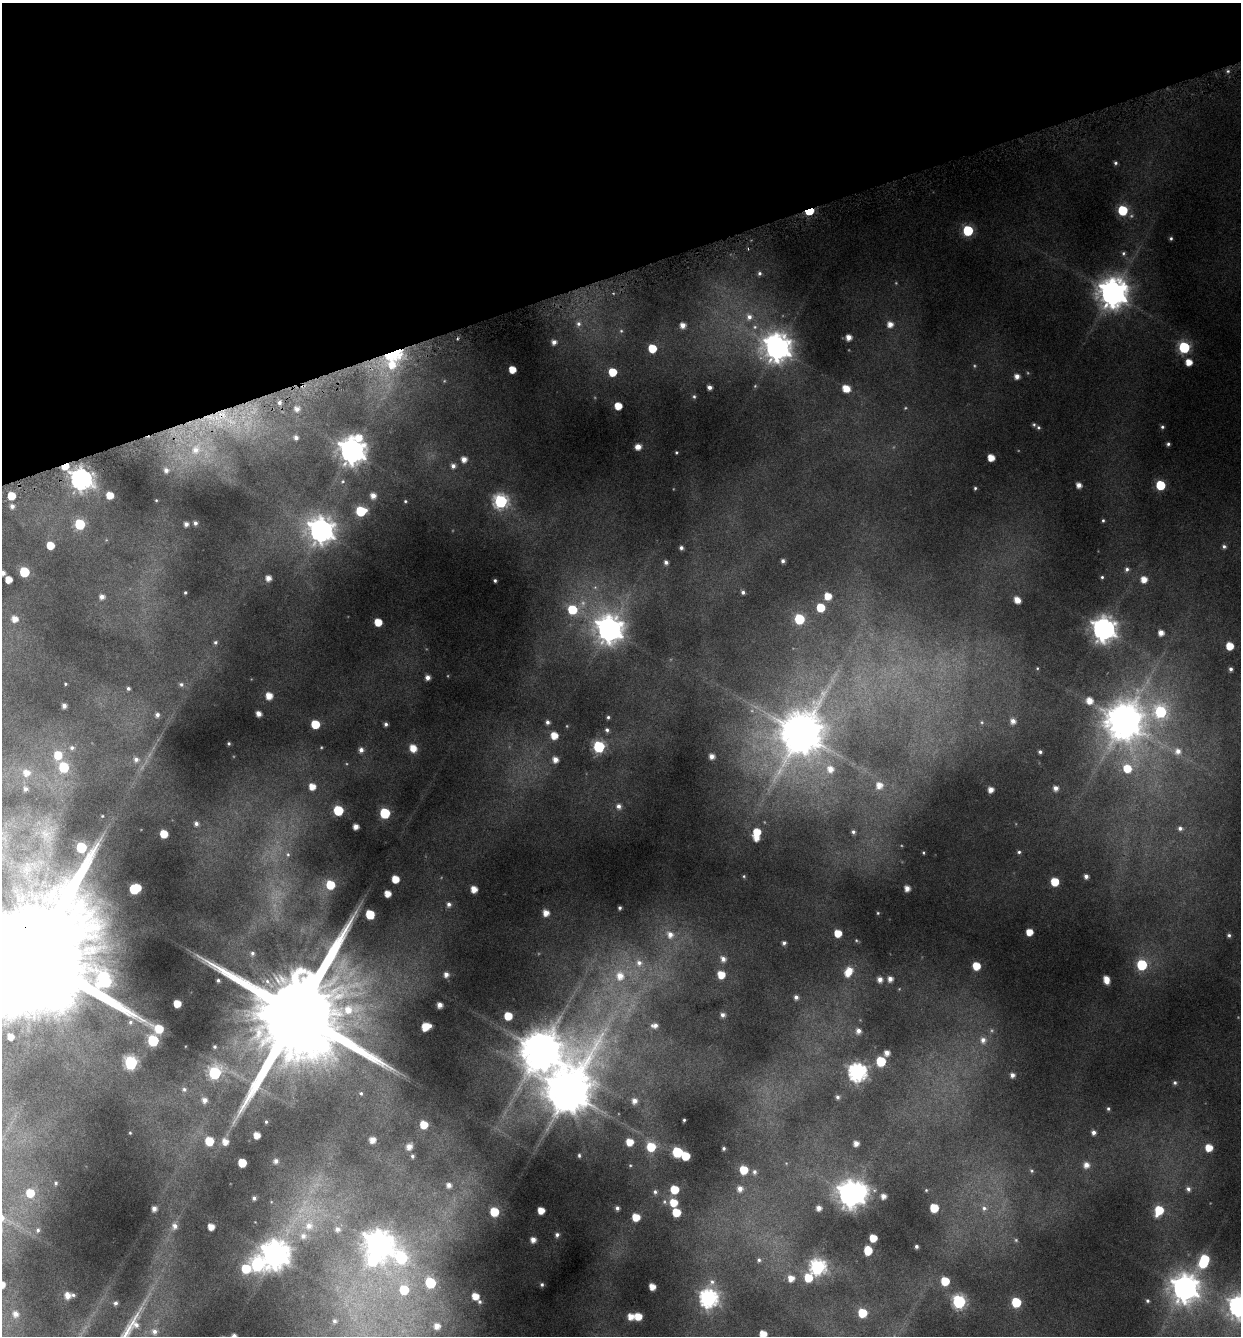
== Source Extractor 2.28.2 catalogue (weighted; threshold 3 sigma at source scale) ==
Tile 3 of 4 x 4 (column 3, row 1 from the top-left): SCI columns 2605-3843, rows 4004-5337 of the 5150 x 5376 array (HDU 1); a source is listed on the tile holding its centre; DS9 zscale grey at full resolution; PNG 1243 x 1338 px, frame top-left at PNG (2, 3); no overlay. Shown black and unused: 20% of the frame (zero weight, under 4 of 8 exposures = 2% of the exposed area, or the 3 px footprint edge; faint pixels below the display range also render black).
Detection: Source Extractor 2.28.2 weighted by HDU 2 'WHT'; one run over the whole footprint, this tile lists its part. Background 0.0446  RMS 0.0097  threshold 0.0395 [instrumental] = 3 sigma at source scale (4.09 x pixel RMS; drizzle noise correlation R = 1.36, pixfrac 0.8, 0.0396/0.0396 arcsec/px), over >= 5 px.
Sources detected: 325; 14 too faint to see at this stretch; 3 inside a brighter object's white glare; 1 cosmic-ray / hot-pixel residue — not listed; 3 inside a brighter listed object's ellipse — not listed separately; the other 304 listed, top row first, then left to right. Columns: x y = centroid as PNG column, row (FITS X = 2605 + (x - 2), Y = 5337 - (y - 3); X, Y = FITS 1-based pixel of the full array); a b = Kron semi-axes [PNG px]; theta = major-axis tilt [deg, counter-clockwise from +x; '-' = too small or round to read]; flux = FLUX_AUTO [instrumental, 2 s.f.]
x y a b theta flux
1228 71 5 5 - 1.5
1115 163 4 4 - 1.7
1123 210 6 6 - 51
809 211 6 4 20 55
968 231 6 6 - 60
1171 238 4 4 - 1.5
1123 253 6 6 - 1.8
759 273 5 5 - 2.1
1113 293 9 9 - 1400
749 317 8 8 - 5.2
578 324 8 7 - 3.7
890 324 6 6 - 6.9
683 325 5 5 - 6.2
755 327 7 5 21 2.5
849 337 5 5 - 6.6
554 342 5 5 - 4.1
1184 347 6 6 - 89
652 348 6 5 - 26
777 348 10 9 - 1100
394 353 9 5 20 190
1189 362 5 5 - 11
392 365 17 13 79 140
512 369 5 5 - 13
612 372 5 5 - 24
1017 376 5 5 - 5.4
709 387 4 4 - 3.6
846 388 7 5 -20 13
694 396 5 4 - 1.2
279 402 6 5 - 3.1
618 406 5 5 - 15
297 409 6 6 - 5.1
222 415 13 11 32 17
1034 425 6 5 - 1.4
1038 427 5 5 - 1.6
1162 427 4 4 - 1.5
296 438 5 5 - 3.3
1168 444 4 4 - 1.7
638 447 5 5 - 7.1
196 450 13 11 64 13
352 451 10 9 - 1000
676 452 3 2 - 0.9
991 458 5 5 - 12
464 459 5 5 - 6.3
65 466 6 4 28 15
453 466 5 5 - 3.6
166 470 6 6 - 3.4
81 479 8 7 - 560
1079 485 5 4 - 5.5
1160 485 6 6 - 41
975 488 3 3 - 1
110 495 5 5 - 13
11 496 5 5 - 18
373 496 6 5 - 6
156 500 3 3 - 0.67
405 501 4 4 - 1
501 501 7 7 - 160
12 506 4 4 - 3
361 511 6 6 - 52
1103 520 5 4 - 1.2
195 523 4 4 - 2.6
80 524 6 6 - 68
186 524 4 4 - 3.9
321 531 10 9 - 800
50 545 5 5 - 17
1224 546 6 5 - 2.3
681 548 4 4 - 2.5
783 561 4 4 - 2.4
666 562 4 4 - 2.8
1127 569 6 6 - 2.5
24 572 6 6 - 47
3 573 4 4 - 4.2
1102 577 4 4 - 1.3
268 578 5 4 - 5.8
8 579 5 5 - 11
1144 579 6 6 - 9.5
495 581 3 3 - 1.5
185 592 3 3 - 1.1
743 592 5 4 - 2.5
828 596 6 6 - 13
102 597 5 5 - 4.6
1017 600 6 5 - 8.7
820 608 6 5 - 26
572 610 8 8 - 27
15 619 6 6 - 8.2
799 619 6 6 - 52
378 622 6 5 - 16
609 629 10 9 - 970
1103 629 9 8 - 760
1161 633 5 5 - 6.5
215 642 5 5 - 1.7
1230 646 6 5 - 17
1037 668 5 3 - 0.84
1231 669 5 4 - 2.6
428 677 5 5 - 4.6
65 684 3 3 - 0.95
181 684 6 6 - 2.2
128 688 4 4 - 1.9
269 696 6 6 - 11
1089 700 7 7 - 9.3
64 706 4 4 - 3.7
1160 712 8 8 - 96
258 714 5 4 - 5.5
157 715 5 5 - 3
608 717 4 4 - 1.4
1013 721 7 7 - 5.5
1123 721 13 12 - 2100
548 722 5 4 - 2.7
982 722 6 5 - 1.6
315 724 6 6 - 26
386 724 4 4 - 2.2
607 730 5 5 - 2.1
801 733 14 12 62 3000
554 735 6 6 - 12
229 743 3 3 - 1.2
599 747 6 6 - 96
72 748 6 5 - 2.3
413 748 7 6 - 12
361 750 5 5 - 4.1
1178 751 9 8 - 6.9
1040 752 4 4 - 1.9
58 755 7 7 - 18
711 756 5 5 - 5.1
136 759 7 7 - 3.8
555 759 6 6 - 6.5
63 767 6 6 - 48
1127 768 9 8 - 21
830 769 9 8 - 8.4
26 773 9 8 - 8.2
879 785 7 7 - 7.4
312 786 6 6 - 11
1055 788 5 5 - 4.2
26 789 6 5 - 3.1
991 790 5 4 - 6.4
619 806 7 6 - 4.1
338 810 6 6 - 50
385 813 6 6 - 56
102 816 4 4 - 0.85
196 824 5 5 - 2.9
356 827 5 4 - 6.1
1180 828 6 6 - 2.9
757 832 7 6 - 16
853 832 4 4 - 1.9
164 834 6 5 - 18
81 847 6 6 - 63
1019 852 5 4 - 1.6
923 853 4 3 - 0.91
288 854 7 5 -69 1.9
744 876 5 4 - 1
1086 876 4 4 - 3.3
395 879 5 5 - 16
1055 882 6 5 - 24
330 885 6 6 - 26
907 888 5 5 - 6.1
135 889 8 6 25 52
474 889 5 5 - 9.3
387 893 5 5 - 9.8
449 904 5 5 - 2.9
620 908 3 3 - 1.7
546 913 6 5 - 8.4
878 913 4 4 - 0.93
370 914 6 6 - 30
1029 932 5 5 - 11
838 933 5 5 - 15
670 935 10 8 -58 7.5
1229 935 3 3 - 1.4
856 940 5 4 - 0.95
784 943 5 4 - 2.3
252 953 7 6 - 2.5
33 957 54 35 -80 52000
723 959 7 6 - 5.1
639 963 8 8 - 4.9
1142 965 6 6 - 59
976 966 6 5 - 19
847 973 8 7 - 10
446 974 5 5 - 4.2
721 975 6 6 - 15
620 976 11 10 - 11
880 979 5 5 - 5
890 979 5 5 - 4.9
218 980 3 3 - 1.6
1106 980 7 5 -75 11
796 997 5 5 - 3.2
177 1003 5 5 - 14
440 1005 5 4 - 5.3
348 1010 13 12 - 17
297 1013 34 21 -78 29000
722 1015 5 4 - 2.7
508 1016 6 5 - 20
130 1022 7 6 - 2.7
655 1025 8 6 2 4.3
426 1027 8 6 31 17
858 1031 6 6 - 4.8
10 1037 5 5 - 8.4
983 1040 9 8 - 6.4
153 1041 6 6 - 91
215 1047 3 3 - 1.2
541 1050 13 13 - 3000
887 1053 5 4 - 5.4
881 1061 6 6 - 41
131 1063 7 6 - 150
857 1072 7 7 - 350
215 1073 7 6 - 120
1012 1075 5 5 - 3.9
1175 1083 6 5 - 1.9
184 1089 6 6 - 2.2
569 1092 19 13 64 3400
361 1093 5 4 - 1.2
837 1097 5 4 - 2
204 1100 7 6 - 4.8
634 1101 7 6 - 5.7
1108 1109 5 4 - 1.5
684 1120 3 3 - 1
266 1122 4 3 - 1.1
424 1125 6 6 - 17
1093 1132 5 5 - 3.3
130 1133 3 2 - 0.66
257 1135 5 5 - 9.1
372 1140 5 5 - 7.3
209 1141 6 6 - 26
225 1142 6 6 - 7.9
629 1142 5 5 - 13
856 1143 5 4 - 5.5
409 1147 6 6 - 6.5
651 1147 7 6 - 26
724 1148 3 3 - 1.5
1209 1148 6 6 - 14
677 1152 6 6 - 56
579 1155 4 3 - 1.2
412 1156 4 4 - 1.6
685 1156 6 5 - 26
276 1161 5 5 - 3
242 1163 6 5 - 24
1086 1165 6 6 - 6.2
744 1170 6 6 - 23
1032 1171 6 4 -38 1.3
754 1172 6 5 - 2.4
56 1183 6 5 - 1.7
449 1185 5 5 - 4.5
674 1189 6 6 - 23
740 1189 7 7 - 5.1
1188 1189 7 6 - 2.9
926 1190 4 3 - 0.82
655 1192 6 5 - 2.2
30 1193 8 8 - 21
850 1195 9 8 - 890
883 1196 4 4 - 5.1
254 1198 4 4 - 2.2
673 1202 7 6 - 18
617 1208 4 4 - 2.4
819 1208 5 5 - 5
934 1208 6 6 - 26
984 1208 9 8 - 4.2
154 1209 4 4 - 4.1
541 1210 5 5 - 12
1159 1210 8 6 68 27
494 1212 6 6 - 29
676 1212 6 6 - 23
636 1217 6 6 - 16
309 1225 17 13 79 20
175 1226 7 7 - 4.4
211 1227 5 5 - 9.2
338 1229 9 8 - 5.3
38 1230 8 6 76 3
557 1235 5 4 - 2.3
873 1238 5 5 - 17
533 1240 5 5 - 6
378 1244 10 9 - 1100
916 1246 3 3 - 1.9
868 1250 6 5 - 23
275 1254 9 9 - 1300
401 1258 14 11 -44 78
759 1260 6 5 - 2
1203 1263 8 7 - 28
257 1264 9 8 - 120
818 1267 7 7 - 200
246 1269 7 7 - 30
791 1278 6 6 - 8
808 1278 7 7 - 19
945 1281 6 6 - 24
712 1282 8 7 - 3.5
430 1283 6 6 - 53
542 1284 5 4 - 1.7
652 1287 5 5 - 9
1185 1288 10 9 - 1000
404 1290 7 7 - 31
73 1295 5 4 - 1.5
67 1296 6 5 - 6.1
475 1296 5 5 - 11
708 1298 8 7 - 320
959 1301 7 6 - 130
1147 1301 4 4 - 1.4
479 1302 4 4 - 1.6
1016 1302 6 6 - 45
115 1303 5 4 - 2.5
1239 1306 8 8 - 520
862 1313 6 6 - 26
15 1314 5 5 - 4.5
631 1316 5 5 - 8.1
638 1316 6 5 - 14
334 1321 6 5 - 2.2
437 1326 5 5 - 6.5
154 1331 9 8 - 5
763 1334 5 5 - 12
234 1336 4 4 - 4.1
Overlapping masked pixels (flux is a lower limit): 5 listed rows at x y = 809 211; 394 353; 222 415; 65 466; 33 957
Isophote crosses this tile's border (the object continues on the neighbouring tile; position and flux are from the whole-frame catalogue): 5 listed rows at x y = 3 573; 33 957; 1239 1306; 763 1334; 234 1336